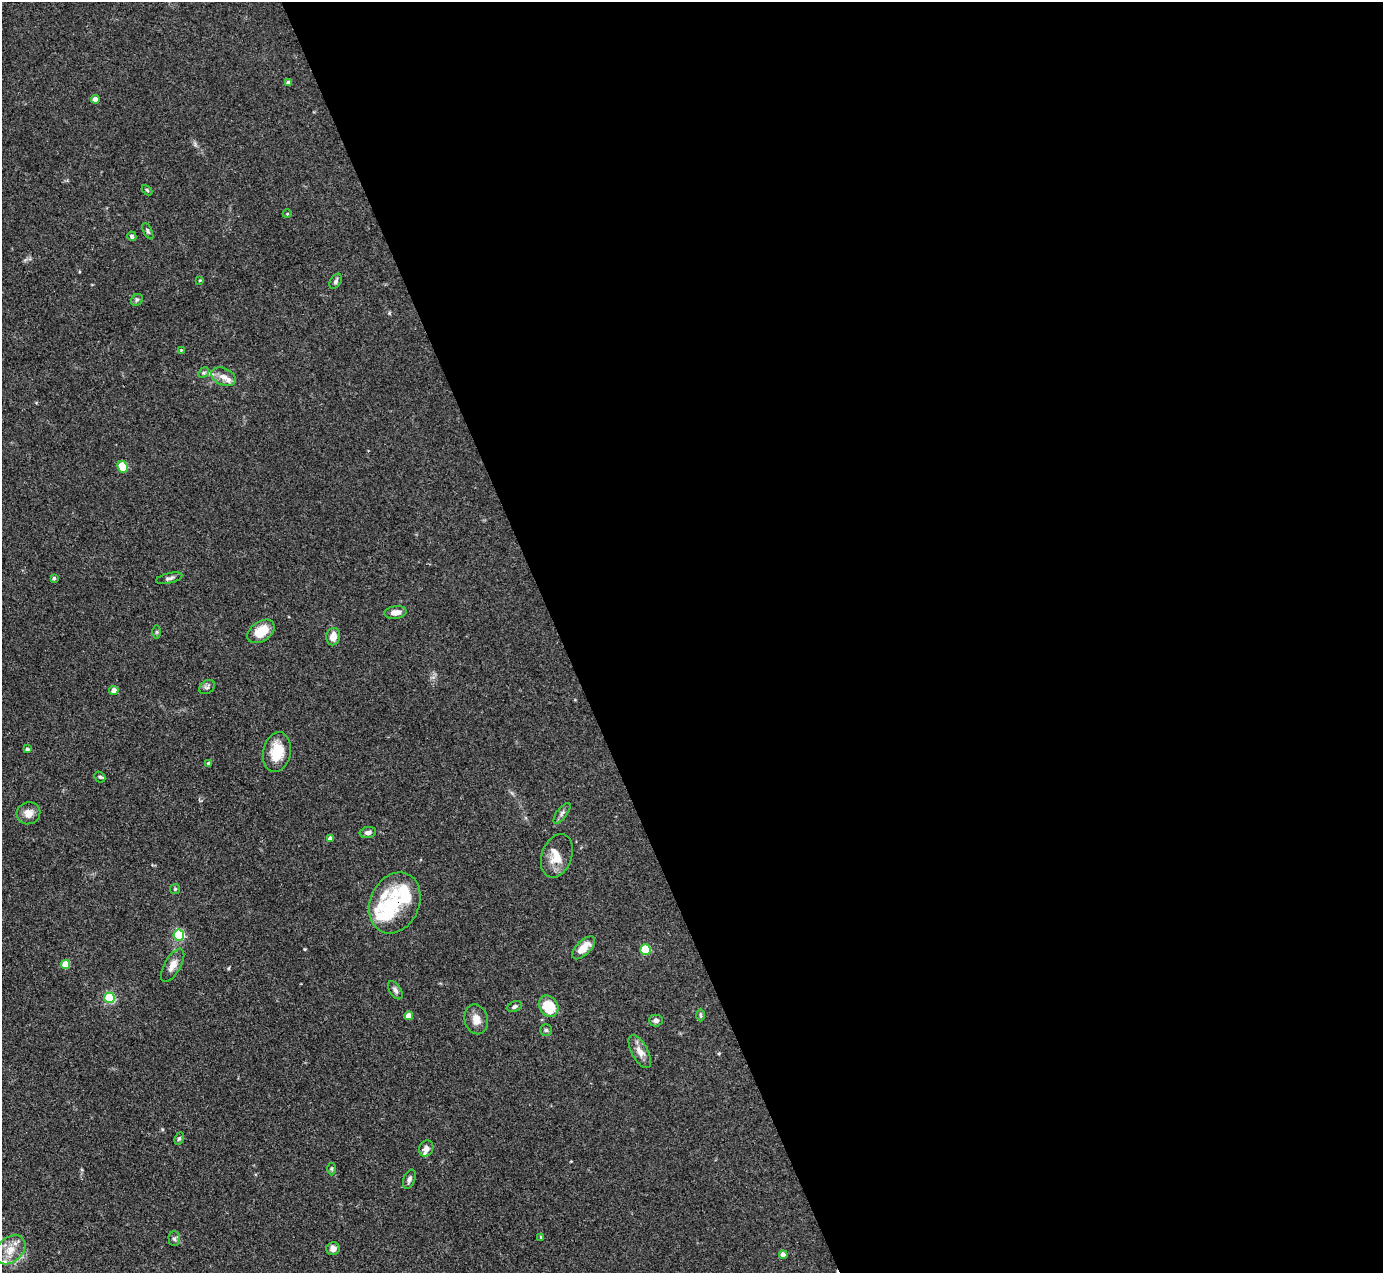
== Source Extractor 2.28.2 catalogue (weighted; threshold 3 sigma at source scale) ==
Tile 8 of 4 x 4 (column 4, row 2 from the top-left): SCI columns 4145-5525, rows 2822-4092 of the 5527 x 5514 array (HDU 1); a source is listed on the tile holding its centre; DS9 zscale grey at full resolution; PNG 1385 x 1275 px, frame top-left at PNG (2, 2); each listed source drawn as its Kron ellipse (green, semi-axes under 4 px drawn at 4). Shown black and unused: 60% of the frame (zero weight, under 3 of 4 exposures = <1% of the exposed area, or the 3 px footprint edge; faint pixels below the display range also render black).
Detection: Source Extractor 2.28.2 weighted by HDU 2 'WHT'; one run over the whole footprint, this tile lists its part. Background 0.0867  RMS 0.0058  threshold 0.0263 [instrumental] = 3 sigma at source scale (4.5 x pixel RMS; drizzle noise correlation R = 1.50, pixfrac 1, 0.05/0.05 arcsec/px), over >= 5 px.
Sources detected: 65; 1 inside a brighter object's white glare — neither listed nor drawn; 8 inside a brighter listed object's ellipse — not listed separately; the other 56 listed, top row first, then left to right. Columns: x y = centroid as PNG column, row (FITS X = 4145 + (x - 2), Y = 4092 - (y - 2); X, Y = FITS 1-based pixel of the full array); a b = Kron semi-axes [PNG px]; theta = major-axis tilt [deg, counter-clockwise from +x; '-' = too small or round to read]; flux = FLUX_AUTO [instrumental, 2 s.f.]
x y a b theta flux
288 83 4 4 - 2.1
95 99 4 4 - 3.9
147 190 6 4 -46 0.73
287 214 4 3 - 0.45
148 231 9 4 -63 1.1
132 236 5 4 - 1.2
200 280 4 3 - 0.58
336 281 8 5 59 1.5
137 300 6 5 - 1.1
181 350 3 3 - 0.42
203 373 6 4 45 1
223 377 13 8 -24 4.4
122 467 6 5 - 19
54 578 4 3 - 1.2
169 578 13 5 14 1.9
396 612 11 6 7 4.4
261 631 15 9 35 12
157 632 6 4 90 0.78
333 637 9 7 80 5
207 687 9 6 35 1.4
114 690 4 4 - 3.4
27 749 4 4 - 1.4
277 752 20 13 79 14
209 763 4 3 - 0.85
100 777 6 4 -44 1
28 813 12 11 - 4.8
562 813 12 5 53 1.7
368 832 8 5 9 2
330 839 4 4 - 3.4
557 856 22 15 70 9.4
175 889 5 5 - 0.71
395 903 32 24 65 26
179 935 5 5 - 62
584 948 15 7 45 7.2
645 950 5 5 - 29
65 964 5 4 - 13
172 965 19 8 60 4.8
395 990 10 5 -57 2
110 998 5 5 - 40
548 1006 11 9 -56 18
514 1007 7 5 25 1.2
701 1015 6 4 -89 0.79
409 1016 4 4 - 6.8
476 1019 15 11 -76 5.7
656 1020 7 6 - 1.7
546 1030 6 5 - 1
640 1051 18 8 -61 4.8
179 1139 6 4 62 0.85
426 1148 8 7 - 3.3
331 1169 6 4 -90 0.85
409 1179 10 5 68 1.9
541 1237 3 3 - 0.58
174 1239 7 6 - 1.3
333 1249 7 6 - 3.5
10 1250 17 12 42 8.8
783 1255 4 4 - 3
Overlapping masked pixels (flux is a lower limit): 1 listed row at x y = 395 903